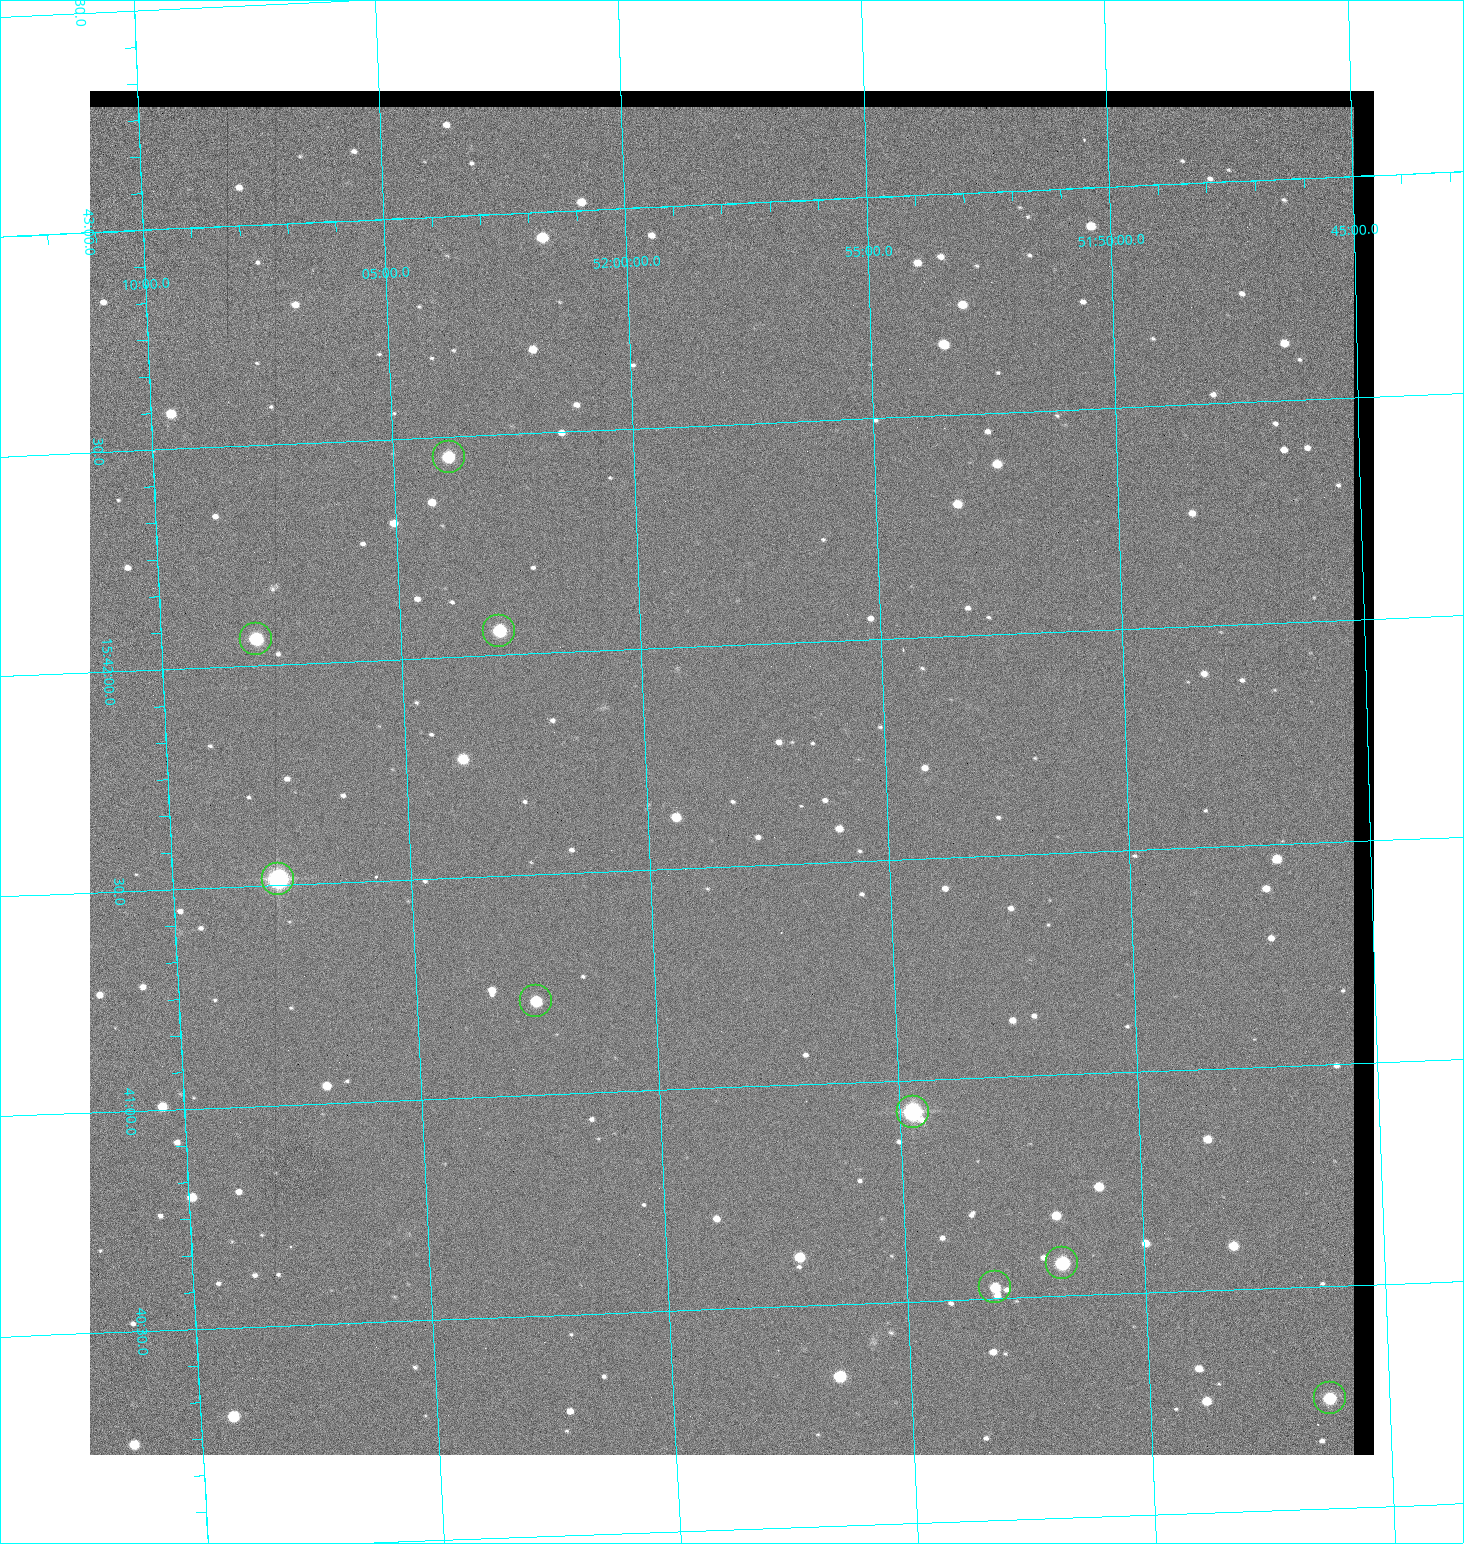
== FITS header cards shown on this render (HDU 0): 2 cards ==
NAXIS1  =                 1284 / length of data axis 1
NAXIS2  =                 1364 / length of data axis 2

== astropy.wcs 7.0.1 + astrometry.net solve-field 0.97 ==
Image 1284 x 1364 px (HDU 0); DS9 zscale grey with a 90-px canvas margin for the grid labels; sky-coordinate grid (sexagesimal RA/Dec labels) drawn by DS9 from the SOLVED WCS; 9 Tycho-2 reference stars matched to detected sources circled (green)
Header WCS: RA---TAN/DEC--TAN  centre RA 15:41:43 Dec +51:58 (235.43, +51.97 deg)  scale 1.26 arcsec/px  FOV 26.9' x 28.5'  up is +92 deg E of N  parity flipped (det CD > 0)
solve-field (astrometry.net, Tycho-2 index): VERIFIED the header's WCS against the Tycho-2 star catalogue (9 matches, 0 conflicts) and refined it, rather than solving blind
Solved WCS: RA---TAN-SIP/DEC--TAN-SIP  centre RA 15:41:43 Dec +51:58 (235.43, +51.97 deg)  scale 1.25 arcsec/px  FOV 26.8' x 28.5'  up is +92 deg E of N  parity flipped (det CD > 0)
The solver's refit moves the header's centre by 0.38 arcsec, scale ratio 0.9961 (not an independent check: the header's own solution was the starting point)
Tycho-2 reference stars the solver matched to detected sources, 9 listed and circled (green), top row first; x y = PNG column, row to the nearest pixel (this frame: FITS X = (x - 90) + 1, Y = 1364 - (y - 91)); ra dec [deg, ICRS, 3 dp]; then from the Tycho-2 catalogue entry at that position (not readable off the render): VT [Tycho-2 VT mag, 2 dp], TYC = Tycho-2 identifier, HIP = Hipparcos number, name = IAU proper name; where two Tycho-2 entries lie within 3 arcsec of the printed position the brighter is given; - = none
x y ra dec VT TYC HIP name
449 457 235.614 +52.064 11.61 3489-1132-1 - -
499 631 235.514 +52.049 11.19 3489-1407-1 - -
256 639 235.515 +52.133 11.12 3489-1380-1 - -
278 879 235.378 +52.130 9.31 3489-1322-1 76850 -
536 1001 235.303 +52.042 11.52 3489-958-1 - -
913 1112 235.232 +51.912 9.59 3489-824-1 - -
1062 1263 235.143 +51.862 10.97 3489-1016-1 - -
995 1287 235.131 +51.886 12.29 3489-908-1 - -
1330 1398 235.062 +51.771 11.53 3489-1453-1 - -